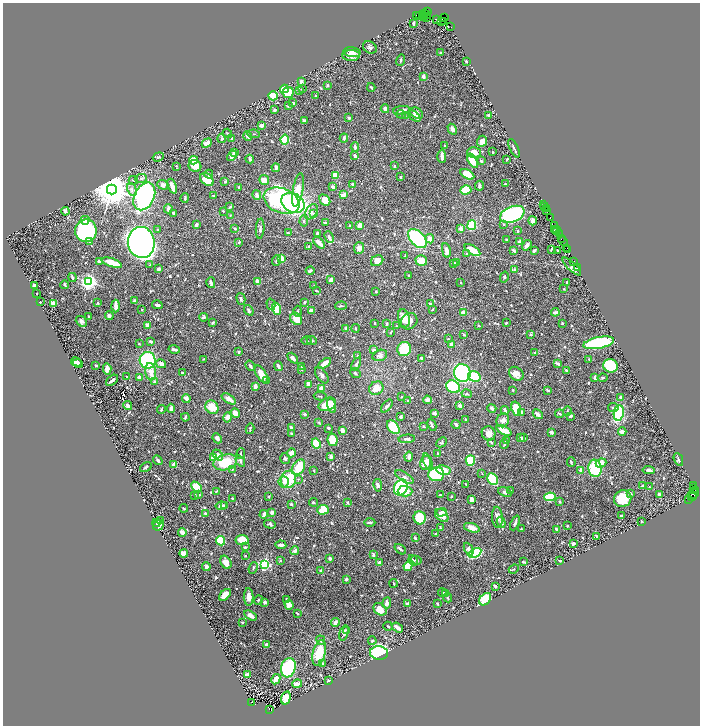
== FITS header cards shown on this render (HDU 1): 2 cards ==
NAXIS1  =                 1395
NAXIS2  =                 1447

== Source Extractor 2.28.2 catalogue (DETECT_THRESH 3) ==
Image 1395 x 1447 px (HDU 1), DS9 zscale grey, zoomed out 1/2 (1 PNG px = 2 x 2 image px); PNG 702 x 728 px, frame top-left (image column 2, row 1446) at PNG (3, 3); each listed source drawn as its Kron ellipse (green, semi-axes under 4 px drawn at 4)
Background 0.827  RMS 0.0092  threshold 0.0277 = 3 sigma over >= 5 px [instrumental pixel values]
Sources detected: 896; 56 cannot appear on this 1/2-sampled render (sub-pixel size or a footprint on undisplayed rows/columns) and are neither listed nor drawn; of the other 840, the 500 brightest by FLUX_AUTO listed and drawn (340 fainter detections omitted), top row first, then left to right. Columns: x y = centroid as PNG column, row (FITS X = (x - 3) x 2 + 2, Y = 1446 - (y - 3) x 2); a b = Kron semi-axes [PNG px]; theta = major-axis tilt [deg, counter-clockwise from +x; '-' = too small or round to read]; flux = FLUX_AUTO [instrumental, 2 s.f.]
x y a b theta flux
427 11 2 2 - 54
424 13 3 2 - 530
416 15 2 2 - 35
420 15 2 1 - 19
426 15 2 1 - 61
424 16 3 2 - 480
426 17 3 1 - 100
445 18 3 2 - 30
436 19 4 2 - 69
441 21 3 2 - 260
443 21 4 1 - 32
414 23 3 2 - 3.2
451 26 2 1 - 22
370 47 7 5 -35 6.2
352 52 9 5 -7 11
441 53 3 3 - 2.4
351 56 8 5 1 10
401 60 6 2 73 2.5
466 61 2 2 - 12
423 76 4 3 - 8.3
301 81 3 3 - 6
328 85 3 2 - 3.3
371 87 4 2 - 3.3
284 89 4 3 - 57
303 89 3 2 - 2.1
299 91 4 3 - 1.8
288 92 5 5 - 54
273 96 4 4 - 32
315 96 2 2 - 2.8
293 103 3 3 - 2.1
288 106 4 3 - 2.7
385 109 4 3 - 3.8
274 110 4 4 - 3
401 110 8 3 10 8.8
417 113 7 5 -32 12
401 114 5 3 - 2
489 115 2 2 - 9.9
405 116 4 3 - 1.8
414 116 7 2 -43 8.8
349 118 4 3 - 3.9
304 121 4 2 - 6
261 125 3 2 - 7.8
452 129 6 3 -59 8.8
227 133 5 2 - 1.9
254 134 6 3 -9 2.7
248 136 5 3 - 9.8
222 138 4 3 - 3.6
232 138 3 2 - 2.9
344 138 4 3 - 5.2
285 140 5 3 - 100
482 141 6 5 - 11
207 143 5 4 - 16
445 145 2 2 - 3.4
355 147 5 3 - 5.2
514 148 10 2 -64 4.8
235 152 3 2 - 7
474 152 7 5 1 19
492 152 3 2 - 1.9
232 156 6 4 40 14
355 156 3 2 - 5.1
442 156 7 2 -88 12
158 157 5 4 - 2.8
250 159 4 3 - 6.3
507 159 3 2 - 3.1
194 160 4 4 - 29
472 161 8 4 -58 36
481 161 3 3 - 4
176 166 3 2 - 2.1
195 166 6 6 - 27
394 166 3 3 - 2
276 168 4 3 - 4.6
209 174 4 2 - 2.3
467 174 8 4 -29 34
335 175 3 3 - 25
401 177 3 2 - 2.8
141 178 6 3 5 3.2
207 179 7 5 -44 45
133 180 5 3 - 2
264 180 5 4 - 19
225 182 3 2 - 4.3
352 184 3 3 - 3.3
505 184 3 2 - 2
163 185 5 4 - 9.6
172 186 8 3 -69 19
479 186 5 3 - 3.8
239 187 2 2 - 3.5
333 187 3 3 - 7.1
112 190 5 5 - 7200
132 190 6 4 -62 6.6
298 190 17 5 79 37
466 190 5 4 - 110
257 195 5 3 - 10
343 195 3 2 - 18
144 196 14 10 64 450
213 196 3 2 - 3.5
185 198 5 2 - 2.7
325 200 6 4 -47 29
282 201 18 12 -22 310
293 203 12 9 -28 420
544 205 2 1 - 40
230 207 4 2 - 3.3
545 207 2 1 - 44
168 209 4 3 - 7.1
546 209 2 1 - 60
547 210 3 1 - 57
65 211 4 2 - 9.8
223 211 2 2 - 4.9
311 212 8 5 58 7.7
174 213 3 3 - 3.2
313 213 4 3 - 2.2
512 214 13 7 23 490
230 215 3 2 - 1.8
550 217 3 1 - 26
85 220 4 3 - 7
304 221 5 3 - 3.4
533 221 4 3 - 5.3
325 223 3 2 - 2.4
504 224 4 3 - 2.3
196 225 4 3 - 4.6
360 225 4 3 - 17
472 225 5 4 - 120
555 225 2 1 - 39
350 226 2 2 - 5.6
235 228 3 2 - 2.5
260 229 10 3 86 5.4
461 229 4 4 - 6.5
557 229 3 2 - 50
158 230 3 3 - 3.1
554 230 3 2 - 24
86 231 11 11 - 300
518 231 2 2 - 3.7
557 231 2 1 - 27
288 233 3 2 - 1.9
317 233 3 2 - 4.1
559 234 4 1 - 140
329 237 6 3 -65 7.2
561 238 2 1 - 31
417 239 11 7 -46 190
430 239 5 3 - 15
506 240 2 2 - 1.9
563 241 5 2 - 44
90 242 2 2 - 12
141 242 15 13 -81 2100
239 242 3 3 - 2.5
520 242 2 2 - 27
319 243 7 3 -45 18
527 245 6 3 56 6.9
309 247 3 2 - 4.6
359 248 6 5 - 10
567 248 2 1 - 24
551 249 4 2 - 1.9
446 250 7 4 -79 11
472 250 9 3 -31 34
514 250 3 2 - 4.2
568 250 2 1 - 22
534 251 3 2 - 5.2
558 251 3 2 - 2.1
467 253 3 3 - 2.8
405 256 4 2 - 1.8
281 259 4 3 - 29
99 261 4 3 - 4.3
276 261 5 3 - 4
377 261 6 5 - 17
421 261 6 5 - 30
574 261 3 2 - 73
457 262 3 2 - 3.5
112 263 10 3 -19 34
453 263 3 3 - 3.9
150 265 3 3 - 1.8
572 266 12 4 -44 8.1
577 268 2 1 - 40
158 269 3 3 - 4
514 270 4 3 - 2.4
310 271 4 3 - 4.4
409 275 2 2 - 1.8
72 277 4 3 - 4.5
504 277 5 3 - 2.7
331 279 4 3 - 11
89 282 3 3 - 1100
258 282 4 3 - 16
567 282 3 2 - 2.9
211 283 5 3 - 5.1
461 283 2 2 - 2.7
65 285 4 2 - 3.1
34 286 3 3 - 11
314 286 3 2 - 2.2
564 289 2 2 - 1.8
317 291 4 2 - 1.9
376 291 2 2 - 3.3
37 293 2 2 - 4.3
241 299 6 3 -75 3.5
135 301 3 2 - 9.2
40 302 2 2 - 2.2
305 302 3 2 - 2.5
53 303 4 3 - 13
98 303 3 2 - 2.8
271 304 6 3 -74 2.4
431 304 3 2 - 6.1
157 305 5 3 - 6.6
116 306 6 2 -88 13
341 306 6 2 2 3
142 309 3 2 - 1.8
277 309 6 4 -70 66
249 310 6 3 -53 3.3
432 310 2 2 - 3.1
298 311 6 2 -88 1.9
311 311 3 3 - 9.6
555 312 4 3 - 4.9
464 313 3 3 - 19
88 316 2 2 - 2
109 316 4 4 - 4.8
203 317 4 3 - 3.6
404 318 9 5 -76 25
296 319 7 5 -49 28
81 321 6 5 - 6
409 321 9 7 43 15
213 323 4 2 - 2.3
375 323 3 2 - 2
506 323 2 2 - 2.1
562 323 3 2 - 2.5
387 324 4 3 - 2.3
148 325 3 3 - 16
396 326 2 2 - 2.5
478 326 3 2 - 2.1
346 328 3 3 - 5.7
356 328 4 2 - 2.6
391 332 3 2 - 2
464 335 4 2 - 2.5
531 335 3 3 - 2.3
448 339 3 2 - 1.9
312 340 5 4 - 3
151 341 3 2 - 6.5
307 341 5 3 - 2.4
599 343 15 5 11 190
139 344 3 3 - 2
451 344 4 3 - 8.8
404 349 7 6 - 120
174 350 6 3 -15 7.3
374 350 3 3 - 7.2
238 352 3 2 - 3.6
535 353 4 3 - 2.5
380 355 7 5 17 8.1
358 356 3 3 - 2.5
293 358 6 3 -45 7.7
422 358 3 2 - 5.6
204 359 2 2 - 2.1
589 359 3 2 - 2
148 360 8 8 - 190
76 362 6 4 -28 9.9
324 363 7 3 33 19
78 364 5 3 - 5
161 364 5 4 - 11
356 364 7 3 63 3.6
558 364 4 2 - 9
96 365 3 2 - 2.5
250 366 5 3 - 3.2
278 366 5 2 - 5.5
610 366 7 6 - 93
301 367 4 2 - 2.2
107 369 6 3 -85 10
302 369 2 2 - 1.9
566 370 2 2 - 3.5
151 372 8 5 -82 18
183 373 3 2 - 7
355 373 6 3 -41 2.4
462 373 9 8 - 340
261 374 10 5 -58 22
516 374 8 6 -39 15
322 375 9 5 -56 6.1
126 376 2 2 - 2.1
474 376 6 5 - 83
140 377 3 2 - 12
595 378 4 2 - 5.1
603 378 5 3 - 2.3
112 380 7 2 38 8.8
266 380 3 3 - 2.4
154 382 4 3 - 5.6
309 384 4 3 - 16
255 386 4 2 - 14
453 387 7 6 - 140
321 388 4 3 - 12
376 388 7 6 - 29
513 390 2 2 - 1.9
547 390 4 2 - 2.5
467 394 5 3 - 2.6
320 396 6 2 -2 1.9
402 397 2 2 - 2.8
621 397 4 3 - 5.8
186 398 4 2 - 12
229 399 8 3 -32 19
427 400 4 4 - 8.5
408 401 3 2 - 1.9
327 404 9 6 25 44
128 406 5 3 - 10
332 406 7 4 -73 12
387 406 8 3 52 5.4
460 406 3 3 - 7.9
212 407 7 6 - 33
613 407 5 3 - 4.5
171 408 5 3 - 13
492 408 4 3 - 5.9
516 409 7 4 -73 37
161 410 4 2 - 2.3
505 410 4 3 - 5.2
567 411 5 3 - 1.9
522 412 4 3 - 9.4
235 413 5 4 - 16
434 413 2 2 - 18
619 413 7 5 80 100
304 414 4 3 - 3.3
538 414 5 3 - 9.1
560 414 4 2 - 2.9
401 416 2 2 - 5.2
571 416 4 3 - 4.6
185 417 4 2 - 3.7
228 417 5 4 - 15
466 420 3 2 - 4.1
503 420 7 6 - 10
319 422 4 3 - 2.2
432 425 6 2 -65 3.3
456 425 4 2 - 4.4
423 426 2 2 - 6
291 427 4 2 - 6.7
393 427 8 5 -50 99
328 428 3 2 - 3.8
250 429 5 2 - 2.2
342 430 4 3 - 10
504 430 8 3 -26 37
622 431 4 2 - 12
551 432 4 3 - 5.6
291 433 3 2 - 2.7
489 433 7 6 - 12
217 438 5 4 - 5.6
521 438 4 3 - 9.1
524 438 4 3 - 3.2
407 439 8 3 3 4.3
332 440 6 5 - 43
506 441 3 3 - 3.6
441 442 6 4 43 2.5
491 442 3 3 - 2.3
316 444 5 3 - 77
504 444 4 2 - 3
291 453 5 4 - 13
241 454 5 3 - 2.9
438 454 2 2 - 2.4
218 455 6 4 -49 9.9
331 456 3 2 - 7
409 457 5 3 - 10
214 458 4 4 - 37
285 459 6 4 -73 4.6
678 459 7 2 -66 2.2
158 460 5 3 - 4.5
470 460 5 4 - 55
240 461 6 3 -56 5.4
225 462 12 8 16 61
428 462 8 3 -69 7.8
571 462 5 2 - 2.5
426 463 7 5 78 17
601 463 5 3 - 19
174 465 3 2 - 30
146 467 6 3 33 3.4
299 467 8 5 58 48
595 468 9 6 -80 110
232 470 4 3 - 2.7
443 470 7 4 -12 27
581 470 3 3 - 17
649 470 6 3 -6 7.1
314 471 3 2 - 1.9
482 473 3 2 - 1.9
436 474 8 7 - 190
404 477 10 4 -31 7
288 479 9 7 70 63
298 479 4 3 - 1.9
492 479 6 5 - 130
284 482 5 5 - 7
466 484 3 2 - 2.9
378 485 6 4 -81 7.2
643 486 4 3 - 6.7
693 486 2 1 - 24
196 487 6 4 -46 33
649 487 2 2 - 2.2
401 488 8 6 64 130
694 488 3 1 - 26
696 490 2 1 - 6.3
216 491 3 2 - 2.4
405 491 7 5 0 24
510 491 3 2 - 3.2
505 492 7 4 -23 4.2
630 494 3 3 - 6.5
693 494 6 2 27 160
195 495 3 2 - 2.7
199 495 3 3 - 3.2
440 495 2 2 - 3.3
659 495 3 2 - 8.9
451 496 2 2 - 2
269 497 3 2 - 1.8
550 497 6 4 8 140
692 497 4 1 - 90
232 498 2 2 - 2.6
623 499 9 8 - 55
689 499 2 1 - 14
471 500 3 3 - 15
560 501 2 2 - 3.6
313 502 4 4 - 2.8
348 502 4 3 - 2.2
291 504 3 2 - 5.3
221 506 6 3 8 8.3
225 506 3 3 - 2.2
184 508 4 2 - 2.5
323 510 5 4 - 51
272 512 2 2 - 13
442 512 5 3 - 5.9
205 513 2 2 - 3.1
264 514 4 2 - 8.8
442 515 8 5 -44 12
621 516 3 2 - 7.8
497 517 10 5 -85 11
420 518 6 6 - 82
160 520 3 2 - 2.3
642 521 2 2 - 3
370 522 5 3 - 4.7
501 522 6 3 -71 6.7
157 523 4 4 - 3.1
515 523 8 2 66 4.2
270 524 6 4 -15 4.5
158 525 5 5 - 11
567 526 2 2 - 1.9
440 528 3 2 - 2
472 528 8 4 -17 16
521 529 2 2 - 2.6
556 529 3 3 - 4.4
182 532 4 3 - 9.6
436 534 3 2 - 2.3
596 536 4 2 - 1.8
415 538 3 2 - 4.3
242 540 6 5 - 43
221 541 5 4 - 63
573 544 3 2 - 9.1
281 545 5 3 - 8.4
245 547 4 3 - 2.2
400 549 6 2 -38 3.9
469 549 7 4 -64 6.8
295 551 4 3 - 9.6
475 553 7 4 30 110
184 554 4 4 - 15
373 554 4 2 - 3.8
245 556 2 2 - 1.8
330 558 3 2 - 7.2
280 560 3 2 - 2.7
413 560 6 4 -55 5.7
416 560 5 3 - 2.3
560 561 4 2 - 2.3
226 562 7 5 -59 14
523 562 3 2 - 3.7
380 563 3 3 - 9.7
264 564 3 3 - 340
408 566 4 4 - 54
206 567 4 3 - 8.3
253 568 6 2 67 2
514 569 5 3 - 2.8
321 570 2 2 - 15
346 579 3 2 - 5.8
393 583 4 2 - 2.4
496 586 3 2 - 3.7
443 593 4 3 - 2
446 593 3 2 - 3.1
225 595 7 4 45 25
249 597 8 5 -88 13
448 598 5 2 - 2.5
287 599 3 2 - 3.5
485 599 7 5 50 51
258 600 5 2 - 1.8
265 602 4 3 - 4.9
387 603 5 3 - 11
407 603 4 2 - 4.5
437 604 2 2 - 3
289 605 5 4 - 12
380 609 7 5 -42 25
297 613 4 2 - 2.6
250 615 7 4 -31 13
242 622 3 2 - 2.5
335 622 4 3 - 8.4
388 626 5 3 - 2.2
398 628 6 2 -36 18
347 630 4 2 - 1.8
344 633 8 3 72 7.6
321 640 5 3 - 3.9
372 641 4 3 - 3.9
266 644 3 3 - 6.4
319 653 13 6 76 65
379 653 9 7 -6 230
322 664 4 3 - 3.4
288 668 10 7 73 260
248 675 3 3 - 33
276 679 5 3 - 20
329 680 4 2 - 2.4
297 684 5 2 - 16
286 698 7 4 74 37
252 703 3 2 - 130
270 710 3 2 - 220
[340 fainter detections neither listed nor drawn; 56 sub-pixel or undisplayed-footprint detections neither listed nor drawn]